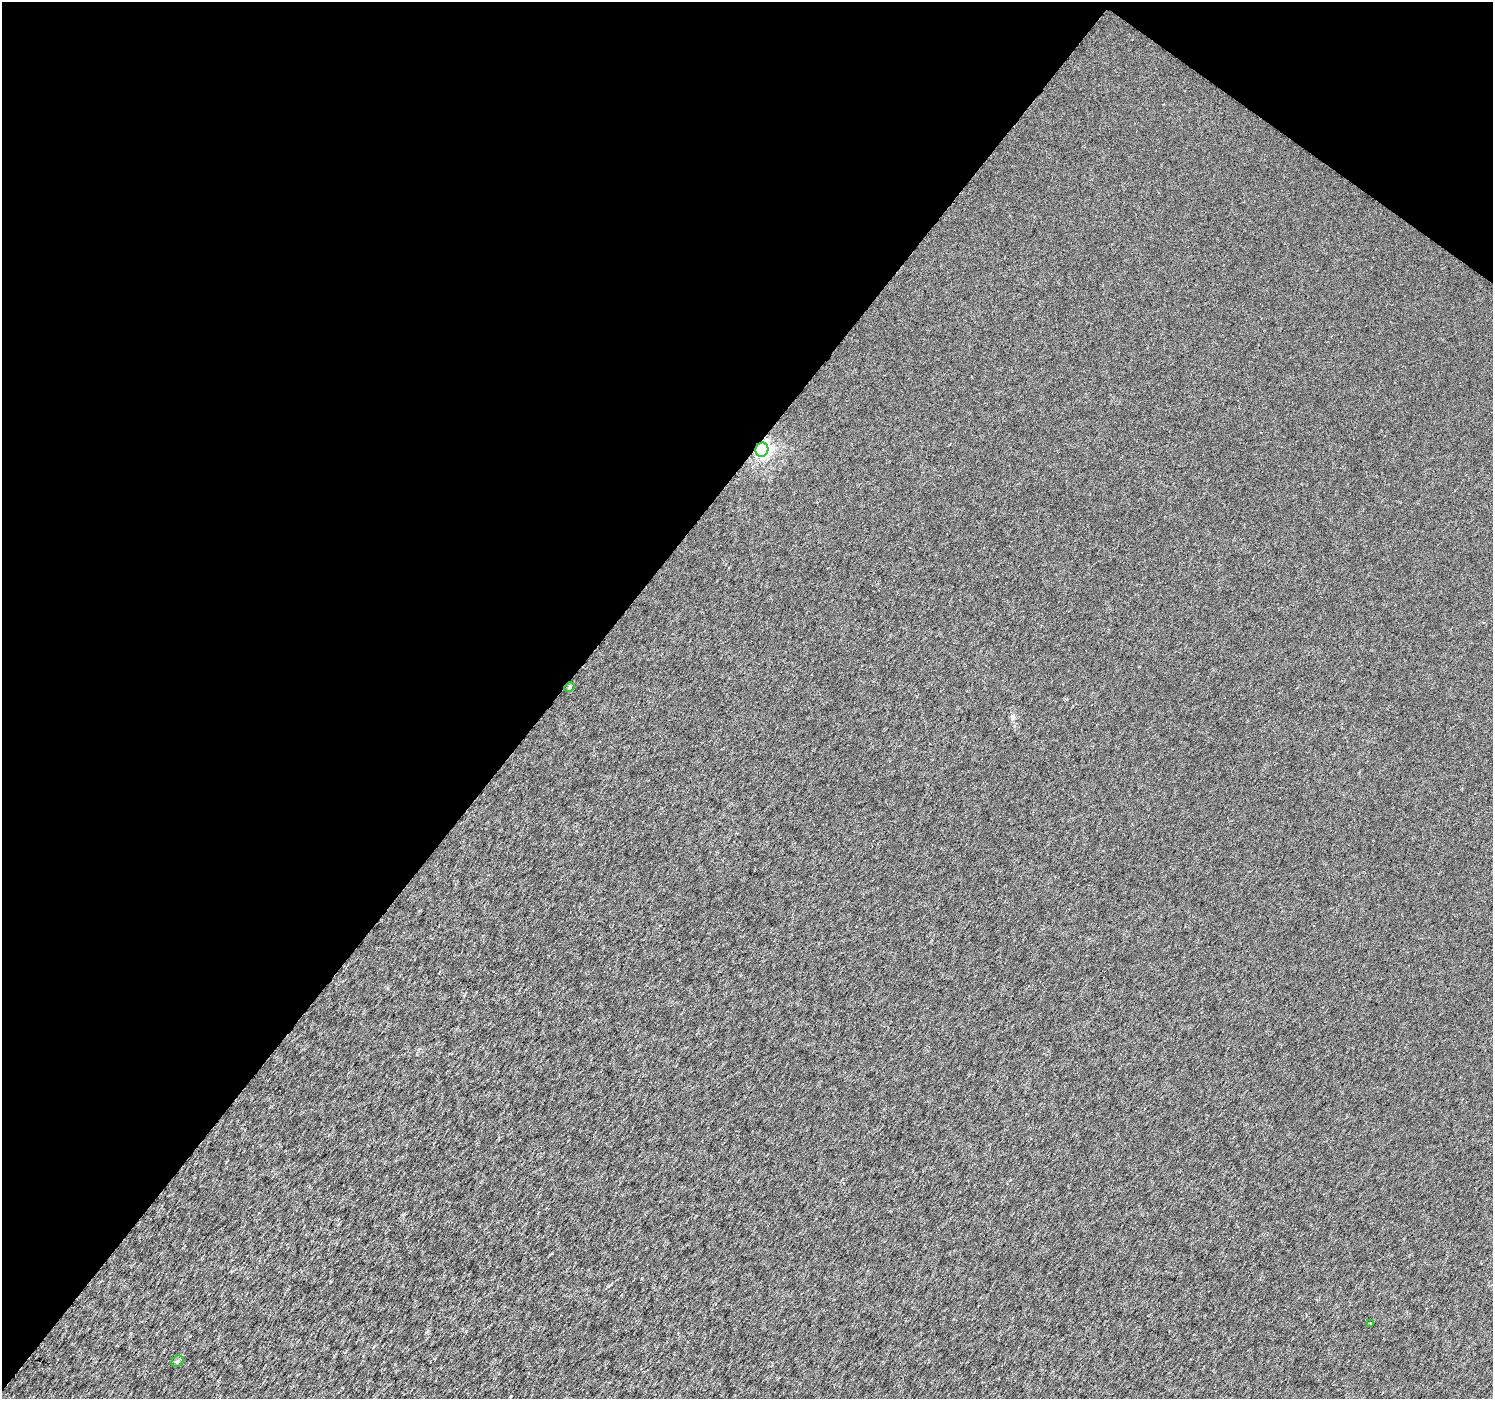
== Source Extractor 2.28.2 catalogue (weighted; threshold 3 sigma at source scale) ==
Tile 2 of 4 x 4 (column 2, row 1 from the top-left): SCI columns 1498-2988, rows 4435-5831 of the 5969 x 6009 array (HDU 1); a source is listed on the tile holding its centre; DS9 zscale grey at full resolution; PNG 1495 x 1401 px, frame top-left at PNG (2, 2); each listed source drawn as its Kron ellipse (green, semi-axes under 4 px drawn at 4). Shown black and unused: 40% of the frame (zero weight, under 3 of 6 exposures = <1% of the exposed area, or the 3 px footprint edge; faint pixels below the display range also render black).
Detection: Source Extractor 2.28.2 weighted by HDU 2 'WHT'; one run over the whole footprint, this tile lists its part. Background 2.44e-04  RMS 0.0019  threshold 0.00763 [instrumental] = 3 sigma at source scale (4.09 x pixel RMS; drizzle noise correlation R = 1.36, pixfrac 0.8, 0.0396/0.0396 arcsec/px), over >= 5 px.
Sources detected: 4; all 4 listed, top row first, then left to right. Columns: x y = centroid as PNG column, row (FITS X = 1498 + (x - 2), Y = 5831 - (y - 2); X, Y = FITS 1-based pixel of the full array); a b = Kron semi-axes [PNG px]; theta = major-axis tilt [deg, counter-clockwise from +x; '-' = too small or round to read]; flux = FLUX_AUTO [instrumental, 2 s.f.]
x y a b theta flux
762 450 7 6 - 42
569 687 5 4 - 0.27
1371 1323 3 2 - 0.16
178 1361 6 5 - 0.39
Overlapping masked pixels (flux is a lower limit): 1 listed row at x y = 762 450